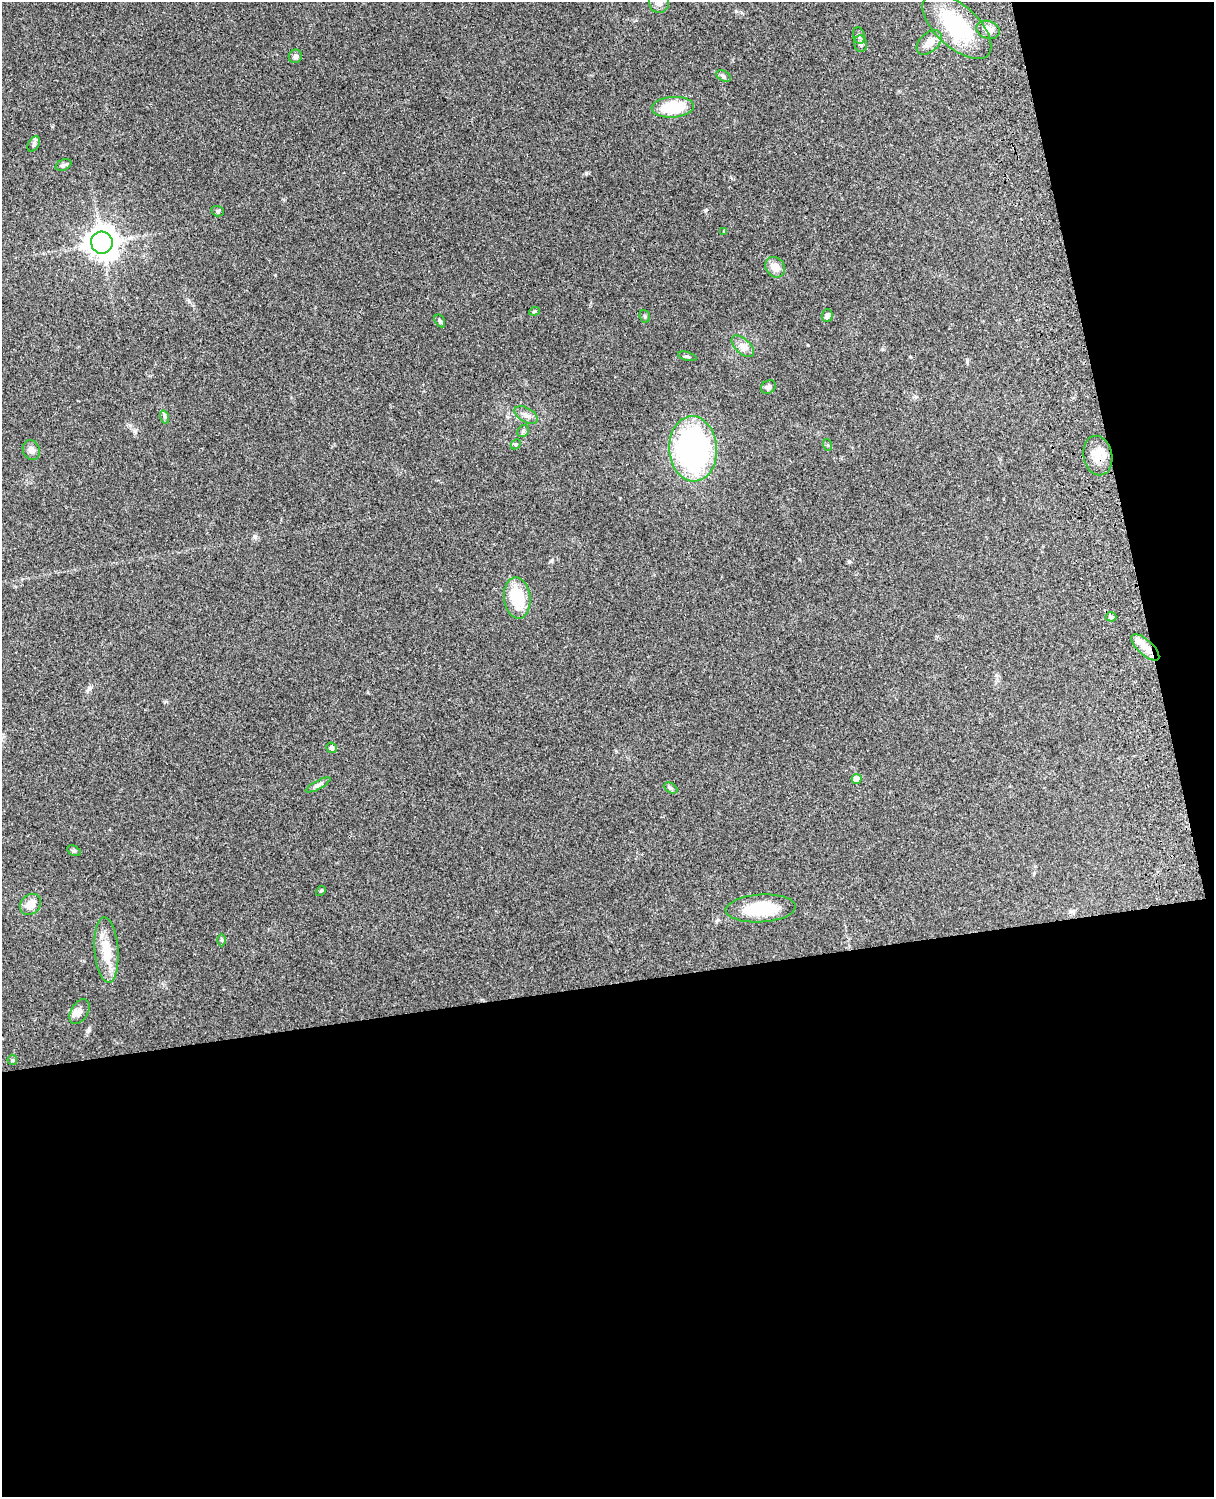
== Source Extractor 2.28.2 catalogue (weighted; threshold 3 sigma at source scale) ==
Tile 12 of 4 x 3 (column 4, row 3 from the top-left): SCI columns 3755-4966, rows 164-1658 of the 5087 x 4926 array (HDU 1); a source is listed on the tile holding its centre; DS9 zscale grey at full resolution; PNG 1216 x 1499 px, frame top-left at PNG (2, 2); each listed source drawn as its Kron ellipse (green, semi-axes under 4 px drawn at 4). Shown black and unused: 39% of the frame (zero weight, under 3 of 4 exposures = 6% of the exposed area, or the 3 px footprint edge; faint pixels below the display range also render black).
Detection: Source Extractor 2.28.2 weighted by HDU 2 'WHT'; one run over the whole footprint, this tile lists its part. Background 0.259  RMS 0.0089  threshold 0.0401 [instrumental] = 3 sigma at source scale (4.5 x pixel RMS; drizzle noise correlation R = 1.50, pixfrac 1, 0.05/0.05 arcsec/px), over >= 5 px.
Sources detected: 46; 1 inside a brighter listed object's ellipse — not listed separately; the other 45 listed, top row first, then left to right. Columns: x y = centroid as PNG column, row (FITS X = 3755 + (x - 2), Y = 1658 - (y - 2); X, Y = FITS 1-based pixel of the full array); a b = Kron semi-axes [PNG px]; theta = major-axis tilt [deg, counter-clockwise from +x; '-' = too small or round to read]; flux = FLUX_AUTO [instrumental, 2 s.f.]
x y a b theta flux
659 2 11 10 - 6.1
957 26 42 21 -42 69
988 30 12 9 -18 5.7
859 36 8 6 -73 2
929 42 15 9 44 7.4
860 44 8 6 -80 2.6
295 56 7 6 - 2.2
723 76 8 5 -29 1.7
673 107 21 10 4 35
34 144 8 5 60 2
63 165 8 5 27 2
218 211 6 5 - 1.4
724 231 3 3 - 1
102 243 11 10 - 1000
775 267 11 9 -52 8.2
534 311 5 4 - 1.1
645 316 6 5 - 1.4
827 316 6 5 - 3.4
440 321 7 4 -59 1.6
743 346 13 7 -43 5.3
687 356 9 3 -15 1.3
768 387 8 6 36 2.7
526 415 13 7 -30 4.8
165 417 6 4 -72 1.6
523 431 6 5 - 1.7
516 444 6 4 46 1.2
828 445 6 4 -72 1
693 449 32 24 -87 200
31 450 10 8 -66 4.1
1098 455 20 14 -79 13
517 598 20 13 -84 34
1111 617 5 5 - 1.3
1145 647 18 7 -42 8.4
332 748 5 5 - 1.7
857 779 5 5 - 8.3
318 785 14 4 28 2.4
670 788 7 5 -28 1.7
74 851 7 4 -29 1.5
321 891 5 4 - 1.1
30 904 12 9 44 8.7
761 908 35 14 3 39
222 940 6 4 -90 1.2
106 950 33 12 -86 20
79 1012 13 8 59 5.4
12 1060 5 5 - 1.1
Overlapping masked pixels (flux is a lower limit): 2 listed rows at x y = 957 26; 1098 455
Isophote crosses this tile's border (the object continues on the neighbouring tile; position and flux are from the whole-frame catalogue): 1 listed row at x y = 659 2
Unlisted compact peaks at least as high as the median listed source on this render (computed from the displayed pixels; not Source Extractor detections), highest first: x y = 705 210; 586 173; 254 536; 89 689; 89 1030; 849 561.